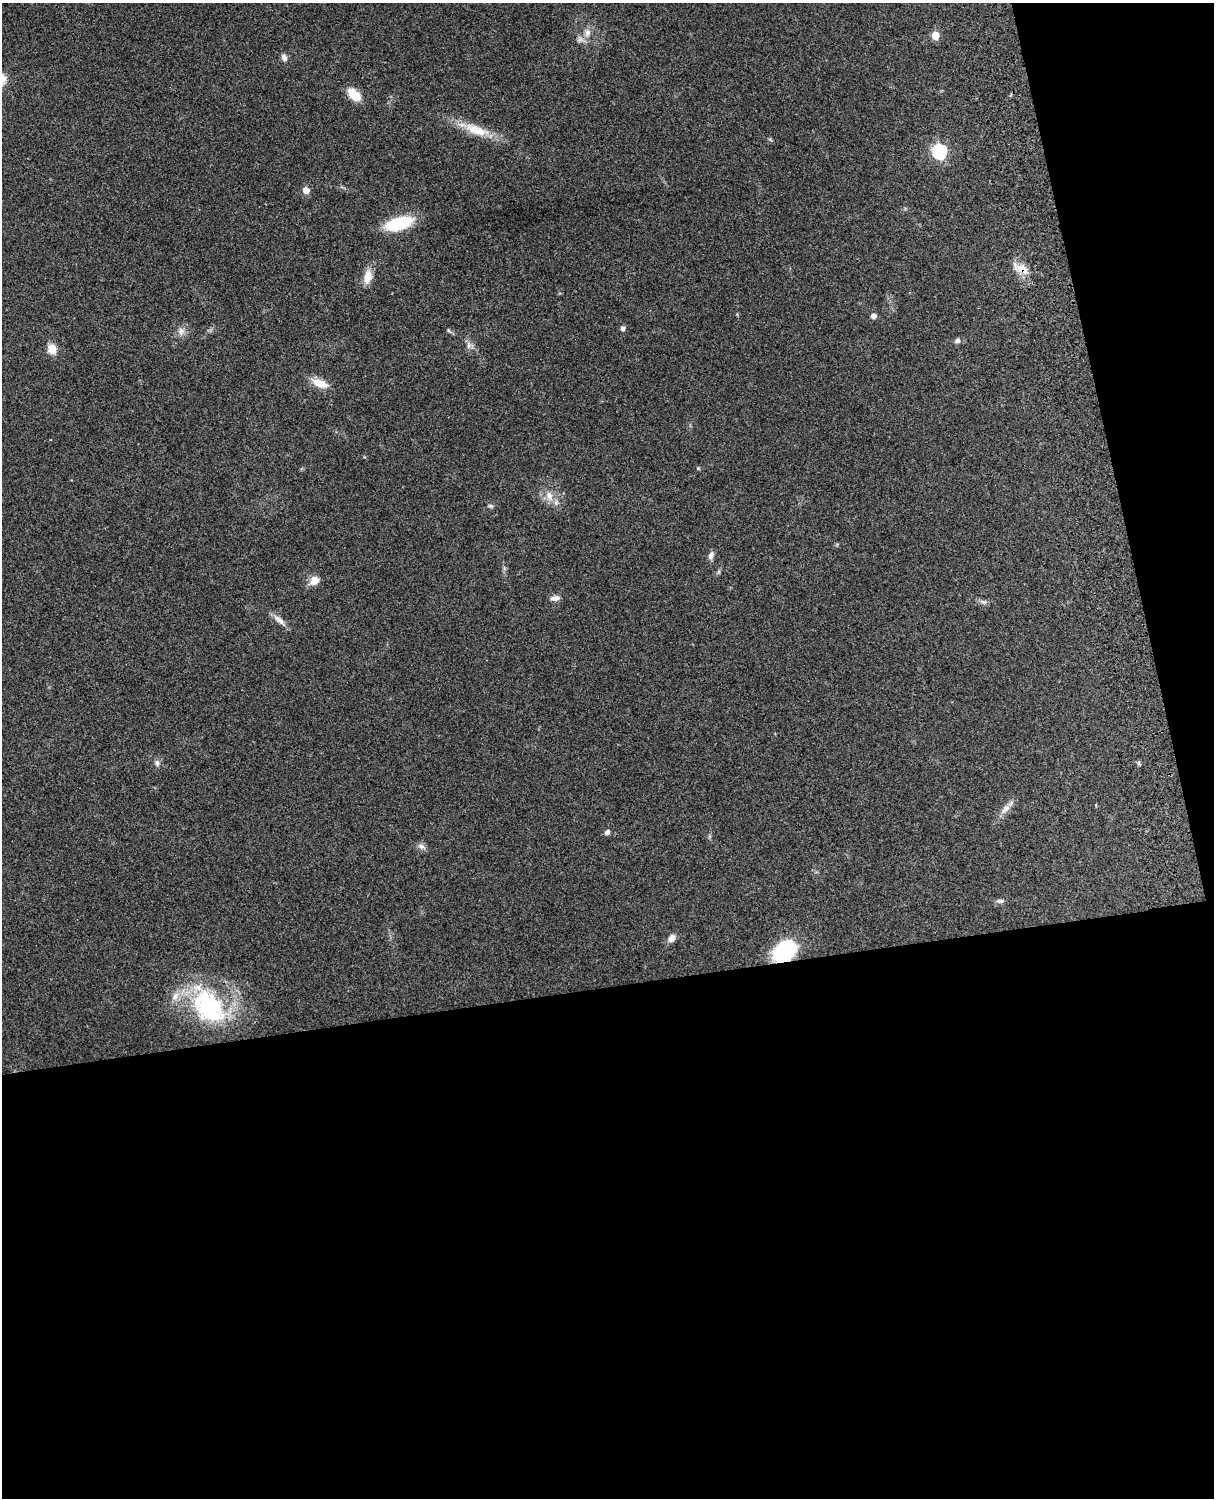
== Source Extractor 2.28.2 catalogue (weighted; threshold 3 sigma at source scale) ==
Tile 12 of 4 x 3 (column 4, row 3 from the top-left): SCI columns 3757-4968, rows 164-1659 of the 5089 x 4927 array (HDU 1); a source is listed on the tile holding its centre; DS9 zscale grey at full resolution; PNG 1216 x 1500 px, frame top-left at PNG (2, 3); no overlay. Shown black and unused: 39% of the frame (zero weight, under 3 of 4 exposures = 6% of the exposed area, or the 3 px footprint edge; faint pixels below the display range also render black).
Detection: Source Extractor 2.28.2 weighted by HDU 2 'WHT'; one run over the whole footprint, this tile lists its part. Background 0.21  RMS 0.0082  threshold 0.037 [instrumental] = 3 sigma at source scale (4.5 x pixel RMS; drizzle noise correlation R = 1.50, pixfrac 1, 0.05/0.05 arcsec/px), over >= 5 px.
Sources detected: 36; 1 inside a brighter listed object's ellipse — not listed separately; the other 35 listed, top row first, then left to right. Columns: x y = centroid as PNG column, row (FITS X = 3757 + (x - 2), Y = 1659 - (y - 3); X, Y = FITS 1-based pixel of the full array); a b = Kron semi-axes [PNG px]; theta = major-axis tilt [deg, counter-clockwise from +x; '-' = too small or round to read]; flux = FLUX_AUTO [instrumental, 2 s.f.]
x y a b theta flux
587 33 11 8 -86 4.9
935 35 5 5 - 18
284 57 9 6 -68 3.4
354 94 15 9 -43 14
476 130 40 13 -20 21
939 151 7 6 - 150
306 190 5 5 - 9.7
398 223 27 12 19 42
1022 269 16 11 -25 10
368 277 17 9 77 9.9
873 316 5 5 - 4.2
623 328 5 5 - 2.5
448 330 5 4 - 1.1
181 331 9 7 75 3.7
958 341 7 6 - 2.3
469 345 9 6 84 3
52 349 10 8 -70 10
320 383 18 9 -21 13
549 496 14 9 -68 7.6
490 506 7 5 -26 1.4
711 555 10 6 67 3.5
504 568 7 4 -73 1.4
314 581 11 10 - 7.6
555 598 11 7 9 3.8
984 602 10 4 2 2.2
279 620 20 7 -41 5.5
157 763 9 6 -64 2.6
1139 763 6 4 -62 1.3
1005 809 17 7 44 5.6
607 832 6 5 - 2.4
421 846 10 7 -25 3.2
1000 901 11 5 -4 2.3
671 938 10 7 56 4.9
784 951 19 14 42 79
209 1007 52 35 -50 93
Overlapping masked pixels (flux is a lower limit): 2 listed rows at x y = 1022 269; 784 951